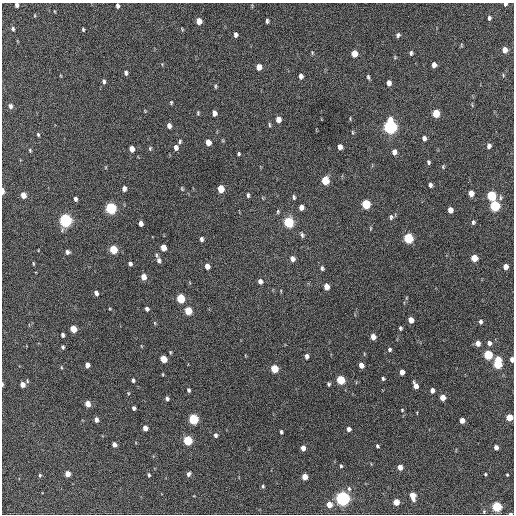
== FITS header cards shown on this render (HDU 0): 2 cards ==
NAXIS1  =                  512 / Axis length
NAXIS2  =                  512 / Axis length

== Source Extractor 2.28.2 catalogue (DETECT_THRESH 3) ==
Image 512 x 512 px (HDU 0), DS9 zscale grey, 1 PNG px = 1 image px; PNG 516 x 516 px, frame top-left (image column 1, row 512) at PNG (2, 3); no overlay
Background 210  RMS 14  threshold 43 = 3 sigma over >= 5 px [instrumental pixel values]
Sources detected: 164; all 164 listed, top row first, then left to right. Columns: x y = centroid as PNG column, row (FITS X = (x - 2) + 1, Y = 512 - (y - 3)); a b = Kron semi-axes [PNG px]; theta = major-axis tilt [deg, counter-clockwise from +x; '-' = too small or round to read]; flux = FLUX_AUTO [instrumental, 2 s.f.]
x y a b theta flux
505 4 4 3 - 2500
17 5 4 4 - 3300
117 6 5 3 - 2500
489 18 5 4 - 2400
199 21 5 4 - 11000
267 21 4 3 - 2000
13 29 5 4 - 1800
83 29 4 3 - 1200
182 29 6 3 -48 930
235 35 5 4 - 3100
398 35 5 4 - 2300
461 45 6 4 -89 950
505 50 5 4 - 8200
312 52 5 4 - 1000
354 53 5 5 - 14000
411 53 5 4 - 1900
395 57 5 4 - 950
434 65 5 4 - 5800
259 67 5 4 - 9200
126 73 5 4 - 2400
503 75 5 3 - 940
301 76 5 4 - 4400
368 77 6 3 -75 1600
104 81 6 4 -78 2200
389 83 5 4 - 5200
215 86 6 3 -86 1300
171 102 5 4 - 1100
10 106 7 5 -72 3100
145 111 4 3 - 830
198 113 6 4 90 1200
214 113 5 4 - 5400
436 113 6 5 - 24000
350 118 5 3 - 860
278 119 5 4 - 8300
269 125 7 3 -88 1200
169 126 5 4 - 4400
390 127 7 5 -89 290000
352 132 5 3 - 1100
38 134 4 3 - 1200
424 138 5 4 - 3300
180 141 6 4 88 1600
208 142 5 4 - 9100
489 146 6 4 85 3400
176 147 5 4 - 4400
340 147 5 4 - 6000
150 148 6 4 70 1300
132 149 5 4 - 7800
30 150 5 3 - 1100
394 152 6 5 - 5200
239 154 4 3 - 1300
428 162 5 4 - 1700
442 167 3 3 - 2900
325 181 6 5 - 32000
430 185 5 4 - 3000
124 188 5 4 - 4300
182 189 7 4 -64 1200
221 189 6 4 -82 19000
3 191 5 3 - 5100
471 193 5 4 - 8000
23 195 5 4 - 10000
248 195 6 3 -84 1800
491 196 6 5 - 60000
294 197 6 4 -83 1600
500 198 7 5 77 2200
75 199 5 3 - 2400
366 204 6 5 - 49000
495 206 6 5 - 80000
301 207 5 4 - 5500
111 208 6 5 - 130000
450 210 5 4 - 7100
278 211 6 4 88 1200
391 217 6 5 - 2000
65 220 6 5 - 220000
288 222 6 5 - 90000
473 222 5 4 - 1800
141 223 5 4 - 4500
370 228 6 3 89 920
302 235 7 4 -71 2000
408 238 6 5 - 72000
201 239 5 4 - 2600
163 248 5 4 - 11000
113 249 6 5 - 36000
67 252 5 4 - 2800
156 255 7 4 -88 1600
474 258 5 5 - 19000
292 259 5 5 - 5400
159 260 6 5 - 2900
33 264 5 2 - 930
130 264 5 4 - 2400
207 266 5 4 - 6300
505 267 5 4 - 6600
322 268 6 5 - 1900
143 277 5 4 - 9200
260 281 5 5 - 4100
326 287 5 4 - 9500
96 293 5 4 - 4100
181 299 6 5 - 39000
147 309 4 3 - 2800
188 311 5 5 - 27000
411 320 5 4 - 8800
480 322 4 3 - 2300
155 323 5 3 - 920
400 328 4 3 - 1500
73 329 5 4 - 18000
63 335 4 3 - 2500
373 337 5 4 - 8600
478 343 5 4 - 6700
489 343 5 5 - 3900
63 347 4 4 - 1600
390 349 4 4 - 1600
488 355 5 5 - 53000
307 356 5 4 - 3500
163 359 5 4 - 19000
512 360 5 3 - 5200
498 363 9 5 86 58000
87 365 5 4 - 5700
361 365 5 4 - 6900
61 367 5 3 - 900
274 369 5 5 - 27000
402 372 5 4 - 6800
383 378 4 4 - 1500
133 380 5 4 - 2100
341 380 5 5 - 41000
2 384 5 2 - 1500
22 384 5 4 - 7400
329 384 5 4 - 1500
415 386 7 4 -68 6500
188 390 4 3 - 1800
432 390 4 4 - 4500
167 398 4 3 - 2200
442 398 5 4 - 11000
88 404 5 4 - 11000
134 408 4 3 - 2500
402 410 4 4 - 820
509 417 5 4 - 19000
193 419 5 5 - 80000
96 420 5 4 - 4400
462 420 4 4 - 7500
145 428 5 4 - 5900
349 429 4 4 - 3600
281 432 4 3 - 1500
216 435 5 4 - 2400
187 440 5 5 - 59000
114 444 4 4 - 4900
377 446 4 3 - 1500
496 447 4 4 - 4900
303 448 5 4 - 6900
341 466 4 3 - 1300
400 467 4 4 - 8100
67 474 4 4 - 10000
188 474 5 4 - 2800
485 474 3 3 - 1100
40 475 5 4 - 1300
149 475 5 4 - 1600
507 475 3 2 - 830
305 477 5 4 - 12000
263 486 5 4 - 1300
349 489 6 5 - 1900
412 496 7 4 -75 12000
343 498 6 5 - 330000
396 502 5 4 - 17000
329 505 5 5 - 9700
497 507 5 5 - 75000
510 513 4 2 - 1700
At the frame edge (FLAGS 8, measured only in part): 8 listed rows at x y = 505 4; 17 5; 117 6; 3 191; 512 360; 2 384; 509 417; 510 513